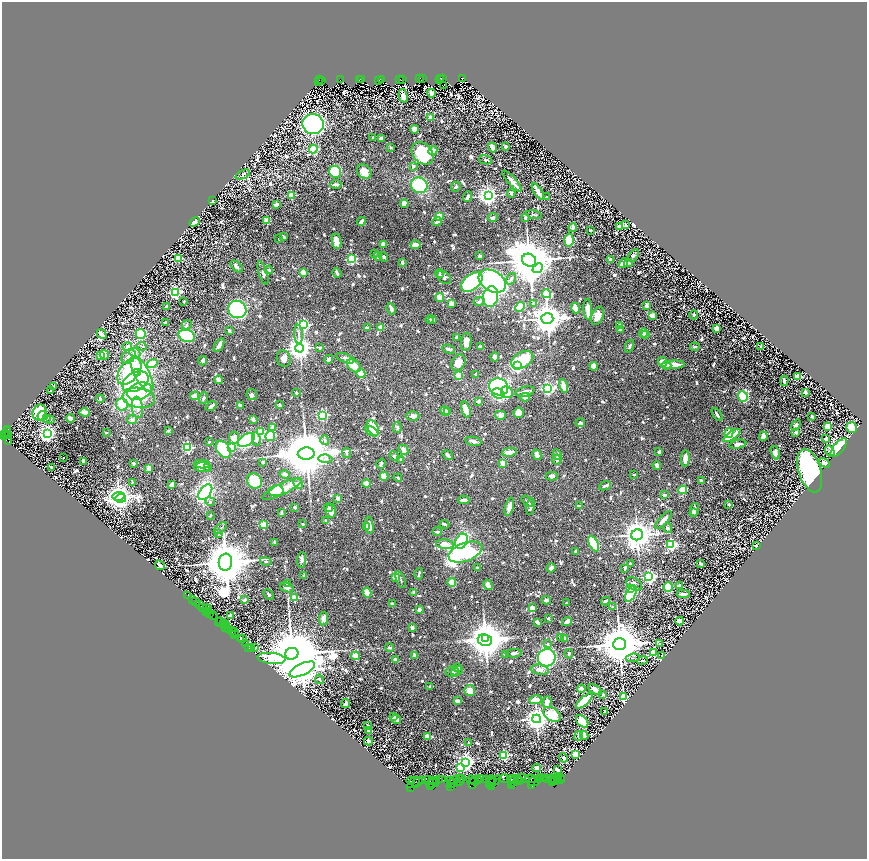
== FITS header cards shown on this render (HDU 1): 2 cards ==
NAXIS1  =                 1730
NAXIS2  =                 1713

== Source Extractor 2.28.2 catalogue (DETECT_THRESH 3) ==
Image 1730 x 1713 px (HDU 1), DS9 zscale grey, zoomed out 1/2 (1 PNG px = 2 x 2 image px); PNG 869 x 861 px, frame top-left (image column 2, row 1713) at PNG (2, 2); each listed source drawn as its Kron ellipse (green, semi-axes under 4 px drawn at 4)
Background 1.85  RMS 0.02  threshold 0.0596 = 3 sigma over >= 5 px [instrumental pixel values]
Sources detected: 1153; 84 cannot appear on this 1/2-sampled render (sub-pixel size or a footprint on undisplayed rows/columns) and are neither listed nor drawn; of the other 1069, the 500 brightest by FLUX_AUTO listed and drawn (569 fainter detections omitted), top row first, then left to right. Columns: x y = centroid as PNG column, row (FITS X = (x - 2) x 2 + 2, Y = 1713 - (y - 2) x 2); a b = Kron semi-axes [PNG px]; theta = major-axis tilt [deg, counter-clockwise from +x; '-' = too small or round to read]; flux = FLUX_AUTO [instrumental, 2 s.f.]
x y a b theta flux
441 78 4 1 - 280
463 78 3 2 - 700
400 79 3 1 - 420
402 79 4 3 - 570
420 79 3 1 - 370
422 79 3 3 - 560
439 79 2 1 - 370
443 79 3 1 - 420
319 80 2 1 - 260
321 80 3 2 - 670
341 80 4 2 - 900
359 80 3 1 - 490
362 80 3 3 - 570
379 80 2 1 - 370
382 80 3 2 - 770
318 81 2 1 - 310
444 85 2 1 - 9.7
431 93 4 2 - 57
403 96 7 4 -76 23
430 117 3 3 - 13
313 124 10 10 - 1900
414 129 4 4 - 27
373 138 3 2 - 6.4
381 138 3 2 - 17
390 147 3 2 - 6.5
492 147 5 3 - 27
506 147 3 3 - 9.3
313 149 4 3 - 310
433 151 5 3 - 42
423 153 12 9 -46 210
486 160 7 3 -15 6.8
413 166 3 3 - 7.9
364 171 8 6 -48 54
335 172 6 6 - 190
243 174 7 4 22 7.7
512 181 14 3 -48 25
336 184 6 3 4 14
419 185 8 7 - 200
456 187 5 4 - 8.1
538 192 9 2 -57 33
511 193 4 2 - 9.1
292 195 3 3 - 150
468 196 5 3 - 14
488 196 4 4 - 2400
546 197 4 2 - 6.5
213 200 3 2 - 6.6
404 203 4 3 - 32
276 204 4 3 - 22
534 215 8 3 -12 6.4
439 216 3 3 - 70
493 217 5 3 - 8.6
525 217 3 2 - 8.3
267 221 2 2 - 120
361 221 5 2 - 22
195 222 5 3 - 29
437 222 5 3 - 9.9
625 225 3 2 - 15
619 226 3 2 - 7.9
573 227 4 2 - 14
590 230 2 2 - 6.4
283 236 3 2 - 11
279 239 3 2 - 6.6
569 240 6 4 -86 170
337 241 8 4 -80 43
383 244 2 2 - 55
416 245 5 3 - 45
375 253 2 2 - 7.1
633 255 7 4 55 7.1
480 256 3 3 - 10
378 257 4 3 - 11
384 257 5 4 - 6.3
178 258 3 2 - 150
352 259 3 3 - 320
529 260 7 6 - 24000
611 260 4 3 - 13
402 262 3 2 - 11
623 263 5 3 - 46
628 263 4 4 - 7.7
237 266 7 4 -42 9.6
538 268 5 4 - 780
269 270 4 3 - 6.2
303 272 3 2 - 48
263 273 12 4 -73 15
337 273 5 2 - 11
440 274 4 3 - 6.3
444 277 8 5 -40 11
511 279 6 3 57 8.1
492 281 15 10 -32 940
472 282 12 7 40 820
175 292 3 3 - 760
547 294 4 3 - 280
491 297 10 7 78 600
440 298 4 3 - 28
184 301 2 2 - 7.7
479 301 6 3 12 6.9
534 303 4 3 - 7.2
451 304 4 3 - 26
646 305 4 3 - 18
167 306 3 2 - 8.9
520 307 5 4 - 120
575 308 5 4 - 55
237 309 9 8 - 470
391 309 6 3 -71 25
588 309 10 3 -87 69
694 315 4 3 - 6.5
598 316 9 5 68 37
652 316 3 3 - 26
547 318 6 5 - 8700
433 319 2 2 - 15
430 320 4 3 - 7.4
165 323 3 2 - 20
187 325 5 4 - 7.1
304 325 3 3 - 610
619 325 3 3 - 8.2
381 327 2 2 - 65
367 328 3 2 - 17
716 328 3 3 - 33
620 330 4 3 - 6.4
229 331 3 2 - 16
643 333 4 3 - 17
102 334 5 2 - 34
141 334 5 5 - 160
299 334 9 3 -86 10
646 335 2 2 - 30
187 336 8 6 -16 240
457 338 3 2 - 20
466 342 9 5 84 28
219 345 8 3 60 17
142 346 5 4 - 6.6
480 346 4 2 - 12
629 346 7 3 67 11
761 346 3 2 - 9
127 347 5 4 - 11
695 347 5 3 - 6.6
300 348 4 4 - 4400
320 348 2 2 - 7.7
449 349 6 4 -20 11
135 353 6 4 -24 9.9
104 355 5 4 - 32
100 356 2 2 - 140
128 356 8 6 46 21
495 357 4 3 - 19
284 358 8 7 - 25
345 358 10 4 -21 12
329 359 4 3 - 15
522 360 12 7 29 170
203 361 5 3 - 12
663 362 5 4 - 42
458 363 9 6 62 37
152 364 5 3 - 52
517 365 3 3 - 1200
667 365 4 3 - 12
673 365 12 3 4 62
354 366 8 5 -45 44
594 366 4 4 - 25
129 371 15 9 52 190
138 373 3 3 - 210
142 374 20 7 -63 340
361 374 4 4 - 63
476 374 2 2 - 9.9
458 375 3 2 - 150
798 376 3 3 - 160
218 380 4 3 - 25
784 381 5 2 - 13
135 382 14 9 28 640
53 386 3 2 - 7.4
564 386 7 3 -77 55
499 387 10 8 -20 980
548 388 4 3 - 740
51 391 4 2 - 6.2
139 391 13 8 20 70
296 392 2 2 - 8.7
507 392 6 5 - 110
525 392 10 5 14 18
805 392 3 2 - 18
498 393 6 5 - 240
252 394 5 5 - 8.1
195 396 5 3 - 30
743 396 5 4 - 140
525 397 5 4 - 23
139 398 16 10 -10 200
203 398 6 3 69 8.1
100 399 4 2 - 11
479 401 3 2 - 18
122 405 6 6 - 90
240 405 2 2 - 42
280 405 2 2 - 16
211 406 6 2 37 16
137 407 11 5 -84 23
466 410 8 3 -74 50
445 411 5 4 - 38
447 411 4 2 - 13
85 412 5 3 - 48
39 413 8 6 65 220
519 413 5 5 - 56
717 414 7 3 -58 9.8
322 415 3 3 - 520
500 415 5 4 - 13
42 416 5 3 - 39
413 416 6 4 2 16
812 416 3 2 - 8.9
47 418 4 3 - 12
70 418 4 3 - 16
50 419 4 2 - 7.8
253 419 3 3 - 11
132 420 5 4 - 14
580 423 5 3 - 11
796 425 6 4 52 15
827 426 4 3 - 59
273 427 3 2 - 42
397 427 5 4 - 6.8
373 428 8 5 -61 87
852 428 5 5 - 210
8 429 2 1 - 86
168 431 4 2 - 8
372 431 7 3 -30 86
6 432 6 2 42 770
106 432 2 2 - 6.8
261 432 3 3 - 130
796 432 3 3 - 15
47 433 4 3 - 1700
729 433 5 3 - 96
7 435 4 1 - 420
4 436 3 3 - 470
8 436 3 2 - 180
270 436 5 4 - 100
732 436 10 3 34 120
763 436 5 3 - 16
234 438 6 5 - 50
256 439 7 3 -81 18
826 439 2 2 - 45
246 440 9 5 35 470
325 440 5 4 - 8
473 441 8 4 -11 14
9 442 3 2 - 1900
209 442 2 2 - 8.9
738 444 8 4 12 21
231 447 3 2 - 58
188 448 3 3 - 500
839 448 11 5 51 290
223 449 9 6 -55 290
403 450 5 3 - 27
830 451 6 3 -58 31
509 452 7 3 7 25
659 452 3 2 - 7
306 453 8 6 4 32000
347 453 5 4 - 8.7
775 453 7 4 -73 17
448 455 6 3 -38 7.6
537 455 5 4 - 16
557 455 5 4 - 8
394 456 5 3 - 7.1
63 458 2 2 - 6.7
326 459 7 4 -8 12
401 459 3 3 - 9.9
685 459 8 3 88 41
557 460 5 4 - 9
84 461 3 3 - 14
263 462 3 2 - 7.1
134 463 2 2 - 28
503 463 3 2 - 82
824 463 6 4 -30 20
202 464 8 4 -4 31
381 464 5 3 - 6.2
657 465 4 3 - 10
51 467 3 2 - 11
202 467 8 4 2 35
148 468 4 2 - 37
208 468 3 2 - 8.1
810 471 22 11 -73 1000
285 474 5 3 - 15
634 474 3 2 - 7.6
384 476 4 4 - 62
552 476 6 4 -1 13
398 478 4 2 - 6.9
254 481 8 7 - 170
701 481 3 2 - 6.8
132 482 3 2 - 6.4
298 483 5 3 - 7.3
366 483 4 3 - 22
172 485 4 3 - 25
605 486 6 2 22 9.3
282 489 22 5 26 69
683 490 4 4 - 70
276 491 7 5 11 100
205 492 9 5 52 1000
664 495 4 3 - 6.7
119 496 6 4 9 3800
121 498 5 3 - 2000
338 499 3 3 - 16
464 500 5 3 - 13
527 501 7 2 -43 7.4
210 502 5 3 - 7
729 504 2 2 - 8.9
579 506 3 2 - 8.2
295 507 3 2 - 8.6
509 507 9 4 75 26
531 507 8 3 82 17
328 508 4 4 - 12
695 510 6 3 86 6.8
331 511 7 5 -83 20
693 512 4 3 - 12
281 513 3 2 - 13
210 516 2 2 - 6.5
663 520 11 3 47 32
326 521 3 3 - 10
303 524 2 2 - 9.6
445 524 5 2 - 10
263 525 3 3 - 190
369 525 9 3 -83 36
367 526 3 3 - 11
220 528 7 3 44 7.2
668 528 5 4 - 9.5
437 532 5 3 - 11
218 534 3 2 - 13
637 535 6 5 - 7300
462 541 8 6 60 240
275 543 2 2 - 15
594 543 8 4 -65 200
445 544 9 5 -8 44
671 544 3 3 - 590
756 545 3 2 - 7
576 551 2 2 - 23
465 552 17 9 20 570
302 560 8 4 85 10
266 561 6 4 -13 7.7
225 562 8 6 84 28000
630 564 2 2 - 8.5
701 564 3 2 - 16
160 565 5 2 - 17
477 568 2 2 - 6.5
551 568 5 3 - 17
625 568 4 2 - 8.3
419 574 5 2 - 8.3
304 575 2 2 - 7.4
649 576 3 3 - 910
396 577 4 3 - 32
401 579 8 2 -69 6.4
452 582 4 3 - 77
287 584 3 2 - 7.9
634 584 9 6 -34 17
488 585 5 4 - 20
679 585 3 2 - 7.5
287 587 7 4 -19 13
668 587 5 4 - 85
631 588 2 2 - 99
367 592 5 3 - 49
414 592 4 3 - 7
269 594 6 3 -48 7
631 594 9 5 62 370
683 594 6 2 3 16
188 595 2 2 - 75
294 598 3 3 - 200
192 599 2 1 - 130
245 600 4 3 - 9.8
546 600 5 3 - 11
605 601 4 2 - 8.5
196 602 3 2 - 340
567 603 3 2 - 6.4
392 604 3 3 - 6.6
200 605 3 1 - 89
203 607 3 2 - 350
613 607 3 3 - 7.5
532 608 3 3 - 31
207 609 5 1 - 120
419 609 3 3 - 19
207 611 4 1 - 590
209 611 2 1 - 230
210 614 2 1 - 190
213 616 4 2 - 530
230 616 3 2 - 33
324 618 7 4 82 17
548 618 3 2 - 6.2
221 621 3 1 - 410
567 621 5 3 - 26
680 621 4 4 - 26
220 622 5 1 - 460
537 622 4 2 - 16
224 623 3 1 - 230
225 625 4 2 - 1100
226 628 2 1 - 250
412 628 3 3 - 15
228 629 3 2 - 600
232 631 4 3 - 580
234 632 4 2 - 460
235 635 3 1 - 120
486 638 3 3 - 5900
561 638 2 2 - 11
565 638 3 2 - 22
240 639 2 2 - 570
242 639 2 1 - 190
485 640 7 6 - 8300
245 644 4 2 - 580
548 644 3 3 - 7.9
619 644 6 5 - 23000
660 644 4 3 - 11
249 647 2 1 - 180
389 647 4 3 - 10
251 648 2 1 - 670
254 648 3 3 - 41
514 653 8 4 1 9.9
654 653 3 3 - 250
292 654 7 6 - 45000
569 654 4 3 - 8.1
415 655 3 2 - 21
505 655 4 2 - 11
662 655 2 2 - 29
355 656 4 3 - 92
271 658 14 5 -5 550
547 658 9 8 - 1000
633 658 7 3 6 6.3
395 659 2 2 - 25
643 661 5 2 - 6.6
458 667 4 3 - 7
302 669 14 5 26 9000
540 670 9 5 -7 16
457 671 6 3 23 7
452 672 6 5 - 14
319 679 5 3 - 7.1
430 686 3 2 - 7.8
581 689 4 2 - 33
595 690 7 4 -32 31
470 691 5 5 - 38
603 695 4 3 - 10
623 697 4 3 - 340
535 700 6 4 9 45
457 701 3 2 - 25
584 701 10 4 41 230
547 702 6 4 73 33
346 703 4 2 - 7.3
605 711 3 3 - 6.6
552 714 9 6 -33 170
394 717 3 2 - 8
396 719 5 3 - 23
537 719 4 4 - 4000
582 721 7 5 -46 140
368 725 4 2 - 7
369 731 3 3 - 8
584 735 4 3 - 18
427 736 4 3 - 23
579 736 5 3 - 7.3
368 741 4 4 - 8.4
469 743 4 2 - 6.9
576 754 3 3 - 200
504 755 4 3 - 380
564 758 4 3 - 16
466 762 4 4 - 1600
460 767 3 3 - 220
537 768 4 3 - 14
557 770 4 3 - 19
541 777 2 1 - 210
480 778 3 1 - 150
522 778 7 2 -12 260
544 778 2 2 - 170
547 778 3 1 - 180
560 778 3 2 - 250
459 779 2 1 - 180
462 779 3 1 - 130
486 779 3 2 - 240
491 779 5 1 - 450
504 779 5 2 - 470
511 779 4 2 - 640
531 779 6 2 -7 640
552 779 4 3 - 560
558 779 2 1 - 76
423 780 2 2 - 200
430 780 7 3 -8 1200
440 780 3 1 - 270
443 780 3 2 - 460
450 780 4 2 - 820
471 780 4 2 - 640
520 780 3 2 - 310
538 780 3 3 - 400
555 780 5 2 - 660
560 780 2 2 - 250
411 781 4 3 - 620
432 781 3 2 - 580
437 781 3 1 - 480
459 781 2 1 - 260
474 781 5 3 - 920
478 781 3 2 - 720
514 781 6 3 58 840
518 781 3 1 - 230
552 781 2 2 - 180
418 782 6 2 43 730
454 782 5 3 - 910
457 782 4 1 - 300
490 782 2 1 - 140
494 782 9 3 34 930
533 782 6 3 -4 460
413 783 7 3 37 1300
433 783 6 3 5 860
451 783 2 1 - 110
472 783 5 4 - 470
512 785 2 2 - 120
532 785 3 2 - 120
451 786 3 2 - 98
491 786 2 1 - 20
410 787 3 2 - 45
431 787 3 1 - 87
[569 fainter detections neither listed nor drawn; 84 sub-pixel or undisplayed-footprint detections neither listed nor drawn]